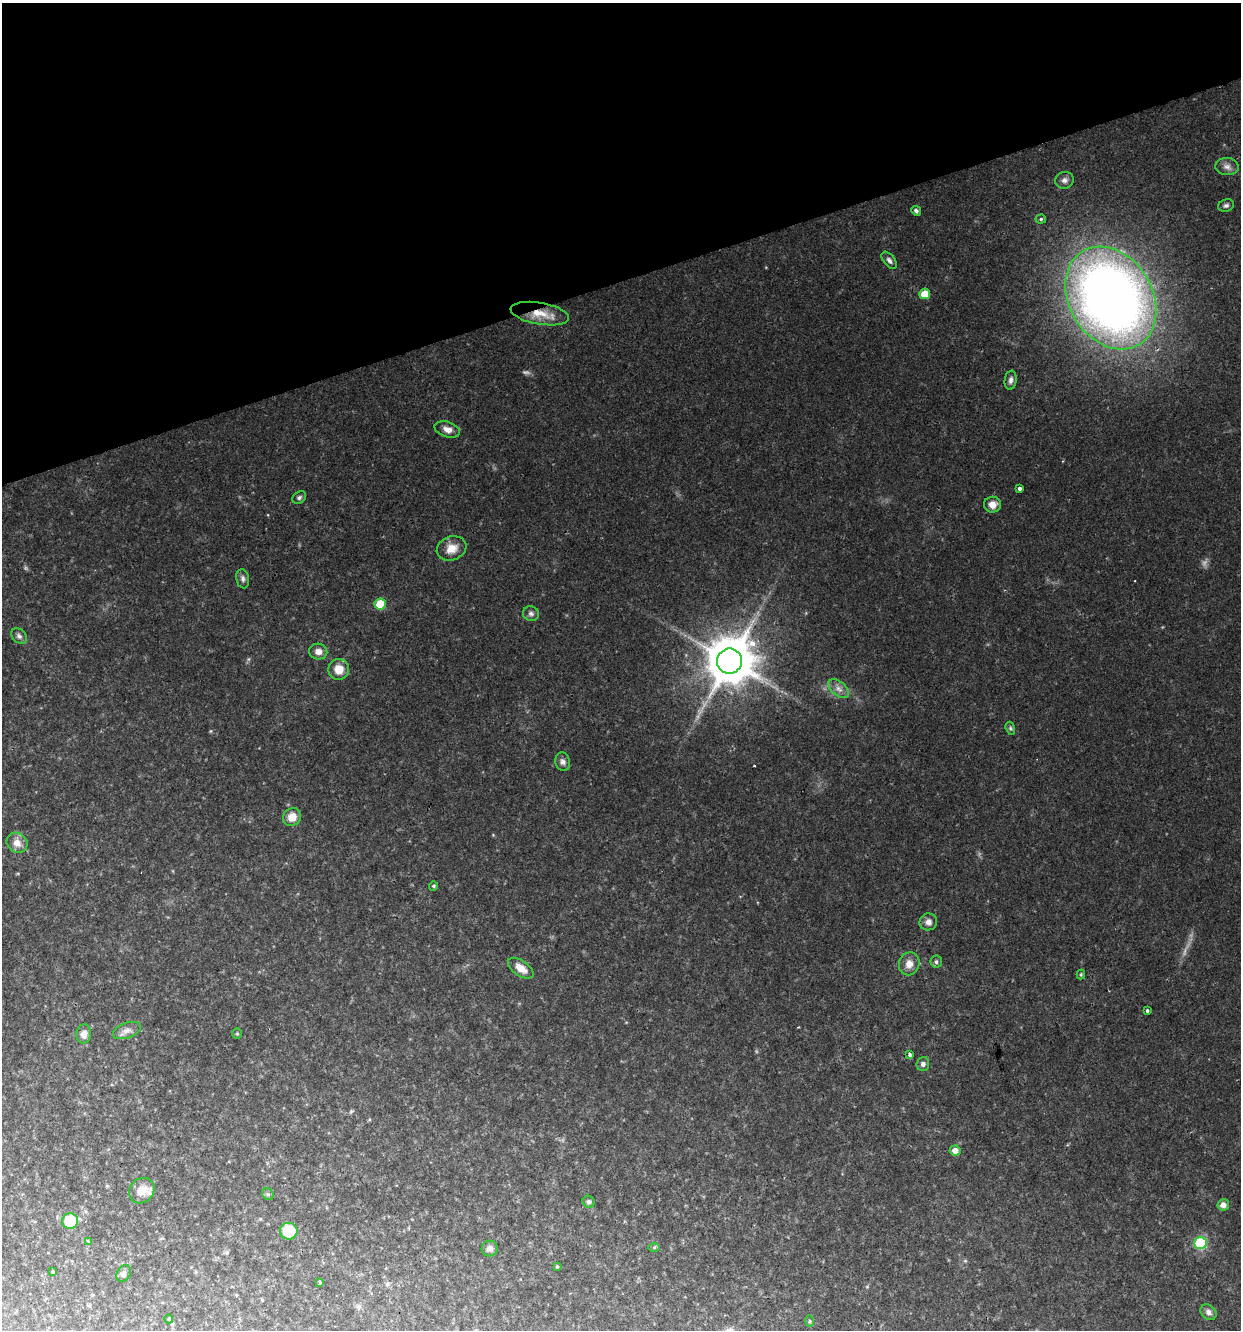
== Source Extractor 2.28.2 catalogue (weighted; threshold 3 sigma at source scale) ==
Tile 3 of 4 x 4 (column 3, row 1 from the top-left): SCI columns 2539-3777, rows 3984-5311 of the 5124 x 5311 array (HDU 1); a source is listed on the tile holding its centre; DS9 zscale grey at full resolution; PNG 1243 x 1332 px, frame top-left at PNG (2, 3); each listed source drawn as its Kron ellipse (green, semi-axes under 4 px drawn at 4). Shown black and unused: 21% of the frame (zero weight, under 2 of 3 exposures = <1% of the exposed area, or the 3 px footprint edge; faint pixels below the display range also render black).
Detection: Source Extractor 2.28.2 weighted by HDU 2 'WHT'; one run over the whole footprint, this tile lists its part. Background 0.0813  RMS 0.0083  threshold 0.0373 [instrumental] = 3 sigma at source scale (4.5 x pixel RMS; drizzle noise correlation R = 1.50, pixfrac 1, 0.0396/0.0396 arcsec/px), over >= 5 px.
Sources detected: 62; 4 too faint to see at this stretch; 1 cosmic-ray / hot-pixel residue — neither listed nor drawn; the other 57 listed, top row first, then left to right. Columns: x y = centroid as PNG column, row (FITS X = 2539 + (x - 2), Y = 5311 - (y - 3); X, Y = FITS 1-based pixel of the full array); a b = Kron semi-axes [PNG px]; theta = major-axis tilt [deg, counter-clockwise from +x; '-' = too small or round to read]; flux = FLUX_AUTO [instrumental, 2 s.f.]
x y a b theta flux
1227 167 11 8 -5 4.4
1064 180 9 8 - 3.5
1226 205 8 6 21 2.3
916 211 5 4 - 1.8
1041 219 5 4 - 1.2
889 260 10 5 -52 2.5
925 294 5 5 - 14
1111 298 54 41 -58 820
540 314 29 11 -10 17
1011 380 9 6 81 2.7
447 429 13 7 -18 5.7
1019 488 3 3 - 2.1
299 498 7 5 34 1.9
992 505 8 8 - 6
452 548 15 11 20 9.3
243 579 10 6 -80 2.6
380 604 5 5 - 27
531 614 8 7 - 2.6
19 636 9 6 -45 2.5
318 651 9 8 - 5.2
730 661 12 12 - 3700
339 669 10 10 - 11
839 689 12 7 -41 4.8
1010 728 6 4 -73 1.3
563 762 9 7 -73 3.1
292 817 9 8 - 8.6
17 843 11 9 -37 7.2
433 886 4 4 - 0.88
928 922 9 8 - 3.9
936 962 6 6 - 2
909 964 11 10 - 7.1
521 968 14 7 -35 9.1
1081 974 5 4 - 0.9
1147 1011 4 3 - 1.2
127 1030 15 7 20 4.3
84 1034 9 7 80 4.8
237 1034 5 4 - 1
910 1054 4 4 - 1.5
923 1064 7 6 - 2.2
955 1151 5 5 - 5.9
142 1191 13 11 46 11
268 1194 6 5 - 1.5
589 1202 6 5 - 1.7
1223 1205 6 5 - 4.8
70 1221 8 7 - 32
289 1231 9 8 - 24
88 1241 3 3 - 1.3
1200 1243 6 6 - 66
654 1247 6 4 1 1.1
490 1248 8 7 - 3.7
557 1267 4 3 - 0.92
53 1272 3 2 - 0.94
124 1273 9 6 58 2.5
320 1282 3 3 - 9.8
1208 1312 9 7 -42 3.3
169 1319 4 4 - 0.79
810 1321 6 4 -90 0.95
Overlapping masked pixels (flux is a lower limit): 1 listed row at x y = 540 314